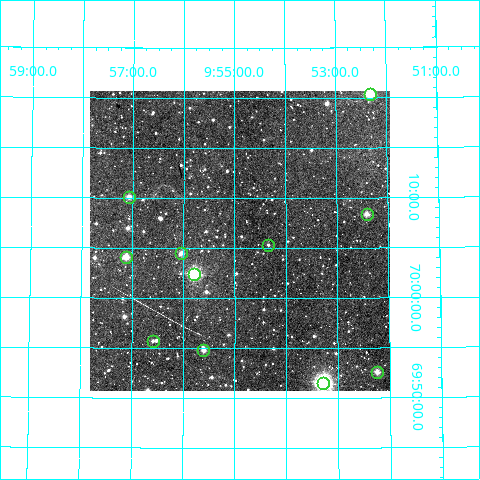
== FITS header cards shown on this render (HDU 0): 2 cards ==
NAXIS1  =                  300
NAXIS2  =                  300

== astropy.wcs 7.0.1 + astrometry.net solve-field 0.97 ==
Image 300 x 300 px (HDU 0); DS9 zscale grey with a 90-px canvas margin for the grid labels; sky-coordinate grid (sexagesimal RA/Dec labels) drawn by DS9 from the SOLVED WCS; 11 Tycho-2 reference stars matched to detected sources circled (green)
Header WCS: RA---TAN/DEC--TAN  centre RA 09:54:54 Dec +70:06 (148.73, +70.10 deg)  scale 6 arcsec/px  FOV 30.0' x 30.0'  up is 0 deg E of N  parity normal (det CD < 0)
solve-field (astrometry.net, Tycho-2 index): VERIFIED the header's WCS against the Tycho-2 star catalogue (verified at 2 index scales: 8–11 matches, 0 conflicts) and refined it, rather than solving blind
Solved WCS: RA---TAN-SIP/DEC--TAN-SIP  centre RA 09:54:54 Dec +70:06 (148.73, +70.10 deg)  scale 6 arcsec/px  FOV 30.0' x 30.0'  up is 0 deg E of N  parity normal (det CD < 0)
The solver's refit moves the header's centre by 1 arcsec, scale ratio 0.9994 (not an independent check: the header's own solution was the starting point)
Tycho-2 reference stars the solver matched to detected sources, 11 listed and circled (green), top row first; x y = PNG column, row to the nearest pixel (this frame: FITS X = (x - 90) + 1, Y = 300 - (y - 91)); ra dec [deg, ICRS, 3 dp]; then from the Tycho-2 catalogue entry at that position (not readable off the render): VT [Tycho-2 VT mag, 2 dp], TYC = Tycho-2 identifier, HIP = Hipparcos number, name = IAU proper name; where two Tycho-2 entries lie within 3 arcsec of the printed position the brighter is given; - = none
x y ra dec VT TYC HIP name
370 94 148.078 +70.339 9.81 4386-342-1 - -
129 197 149.268 +70.168 11.34 4386-406-1 - -
367 214 148.103 +70.140 11.14 4386-14-1 - -
268 245 148.587 +70.089 13.20 4386-102-1 - -
181 253 149.011 +70.075 11.65 4386-530-1 - -
126 257 149.281 +70.069 11.27 4386-30-1 - -
194 274 148.946 +70.041 8.53 4386-588-1 48691 -
153 341 149.148 +69.928 12.45 4383-570-1 - -
203 350 148.901 +69.914 11.36 4383-523-1 - -
377 372 148.061 +69.876 10.98 4383-587-1 - -
323 383 148.322 +69.859 8.05 4383-58-1 48486 -